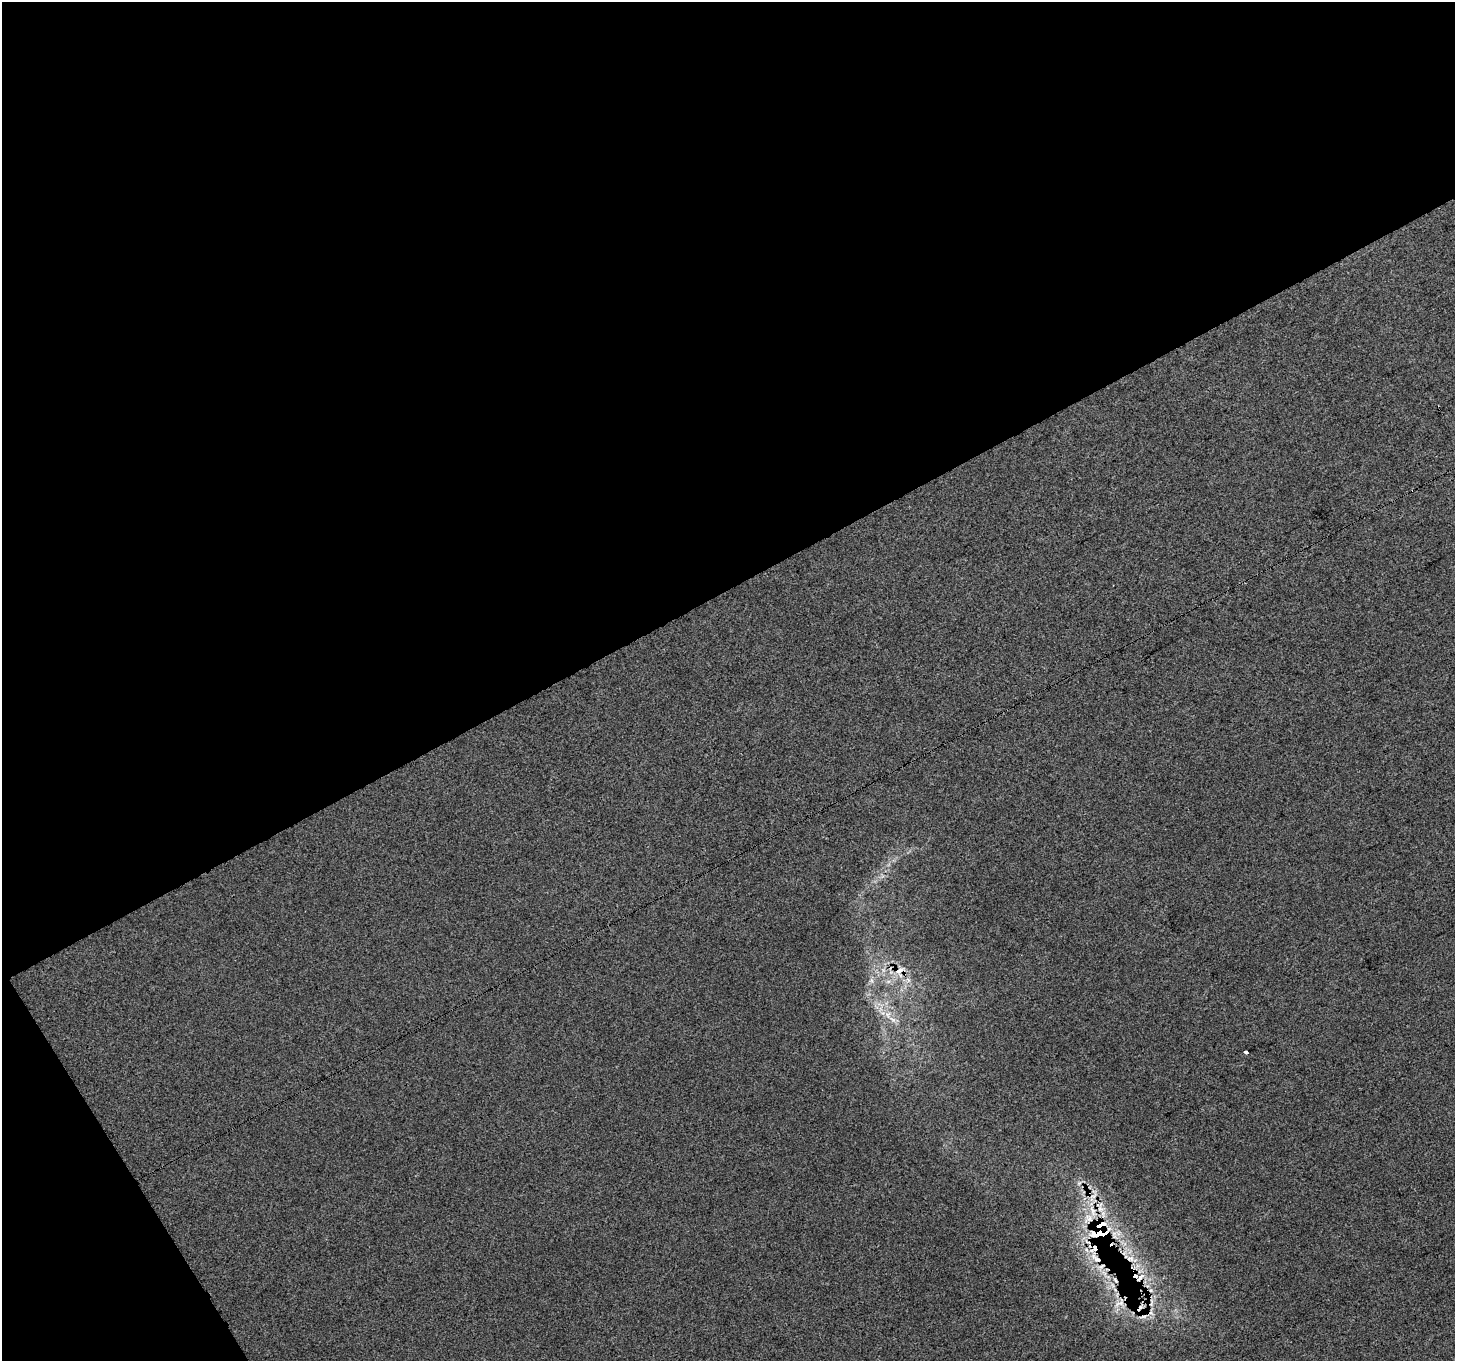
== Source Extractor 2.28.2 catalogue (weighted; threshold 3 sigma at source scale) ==
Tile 1 of 2 x 2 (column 1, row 1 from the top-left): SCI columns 1-1453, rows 1422-2780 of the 2908 x 2862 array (HDU 1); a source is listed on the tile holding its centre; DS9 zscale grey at full resolution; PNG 1457 x 1363 px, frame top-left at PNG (2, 2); no overlay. Shown black and unused: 46% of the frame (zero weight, under 3 of 4 exposures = <1% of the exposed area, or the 3 px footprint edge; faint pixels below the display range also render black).
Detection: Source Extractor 2.28.2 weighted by HDU 2 'WHT'; one run over the whole footprint, this tile lists its part. Background -4.01e-06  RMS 0.01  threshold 0.0468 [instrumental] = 3 sigma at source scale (4.5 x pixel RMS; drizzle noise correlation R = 1.50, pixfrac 1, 0.0396/0.0396 arcsec/px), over >= 5 px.
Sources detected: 19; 3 cosmic-ray / hot-pixel residue — not listed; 3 inside a brighter listed object's ellipse — not listed separately; the other 13 listed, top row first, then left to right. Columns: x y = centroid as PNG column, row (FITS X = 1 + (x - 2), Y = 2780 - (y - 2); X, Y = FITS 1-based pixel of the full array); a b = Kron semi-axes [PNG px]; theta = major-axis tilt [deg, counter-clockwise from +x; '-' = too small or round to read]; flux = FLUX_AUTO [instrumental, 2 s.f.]
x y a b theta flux
900 970 14 7 32 9.2
892 1019 11 4 -30 4
1246 1052 3 3 - 7.7
1079 1183 6 5 - 2.3
1088 1193 11 4 81 4.8
1100 1208 17 7 84 9.8
1102 1225 20 16 16 44
1102 1232 19 7 10 48
1131 1258 10 7 3 6.6
1096 1259 20 7 -45 16
1140 1277 16 5 46 8.2
1120 1303 13 7 23 7.2
1144 1317 9 4 9 4
Overlapping masked pixels (flux is a lower limit): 8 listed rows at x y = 900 970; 1088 1193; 1102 1225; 1102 1232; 1131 1258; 1096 1259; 1140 1277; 1144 1317